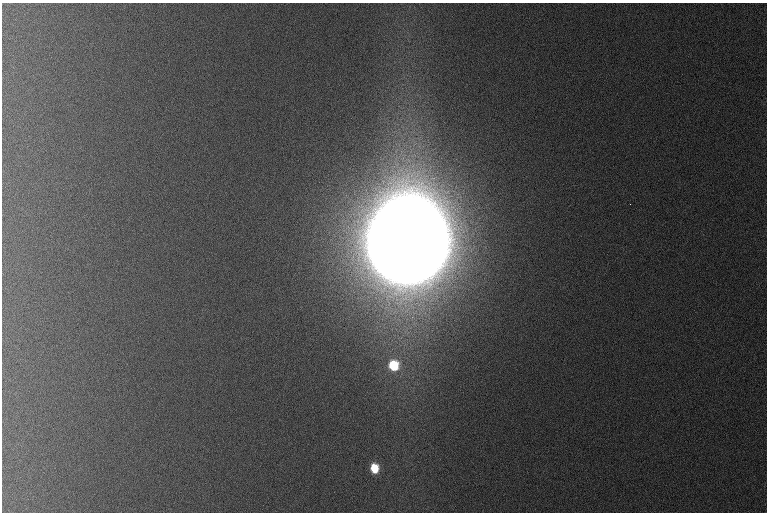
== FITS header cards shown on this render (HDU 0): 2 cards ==
NAXIS1  =                  765 /
NAXIS2  =                  510 /

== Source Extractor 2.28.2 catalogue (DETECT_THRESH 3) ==
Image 765 x 510 px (HDU 0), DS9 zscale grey, 1 PNG px = 1 image px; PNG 769 x 514 px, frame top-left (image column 1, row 510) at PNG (2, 3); no overlay
Background 1090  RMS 11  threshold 32.8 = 3 sigma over >= 5 px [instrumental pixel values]
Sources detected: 4; all 4 listed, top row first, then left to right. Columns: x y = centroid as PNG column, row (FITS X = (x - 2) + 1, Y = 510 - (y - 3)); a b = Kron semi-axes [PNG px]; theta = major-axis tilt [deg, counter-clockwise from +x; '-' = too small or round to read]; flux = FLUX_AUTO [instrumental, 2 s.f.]
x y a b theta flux
630 204 2 2 - 5.4e+02
407 241 57 53 84 2.8e+07
393 365 9 9 - 3.0e+04
374 468 8 7 - 2.1e+04